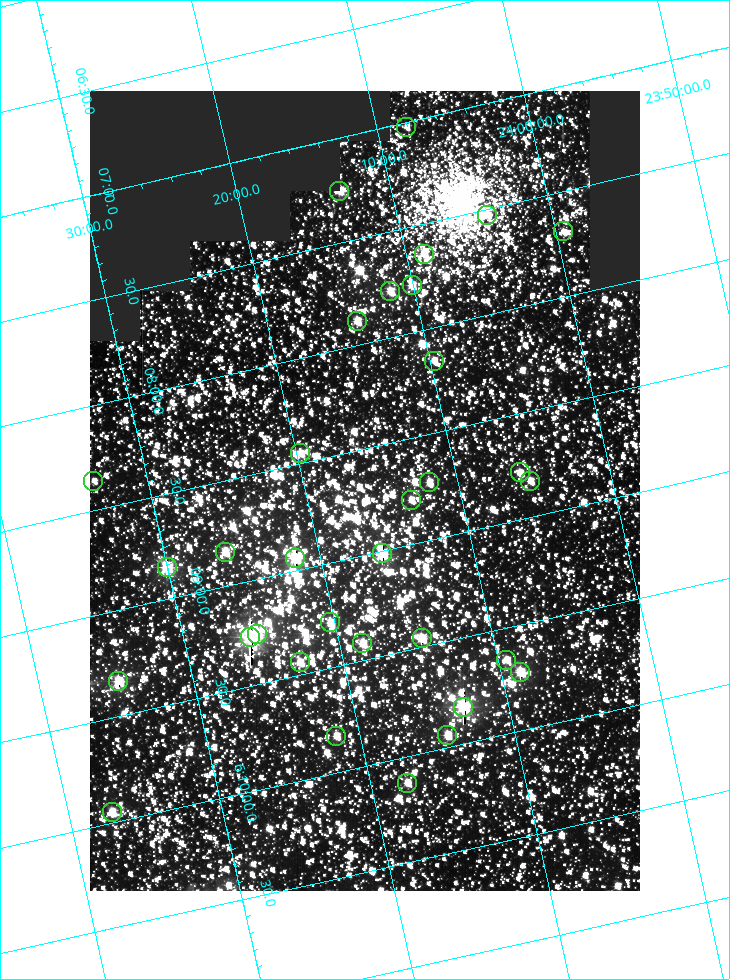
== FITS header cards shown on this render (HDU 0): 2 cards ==
NAXIS1  =                  550
NAXIS2  =                  800

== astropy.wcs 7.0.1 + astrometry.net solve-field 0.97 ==
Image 550 x 800 px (HDU 0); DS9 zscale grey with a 90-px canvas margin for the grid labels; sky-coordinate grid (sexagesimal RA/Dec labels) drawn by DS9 from the SOLVED WCS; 33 Tycho-2 reference stars matched to detected sources circled (green)
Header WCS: RA---TAN/DEC--TAN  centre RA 06:08:42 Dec +24:16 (92.17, +24.27 deg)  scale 3.98 arcsec/px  FOV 36.4' x 53.0'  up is -103 deg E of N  parity normal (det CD < 0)
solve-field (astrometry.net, Tycho-2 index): VERIFIED the header's WCS against the Tycho-2 star catalogue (verified at 3 index scales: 18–32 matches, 0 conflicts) and refined it, rather than solving blind
Solved WCS: RA---TAN-SIP/DEC--TAN-SIP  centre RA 06:08:42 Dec +24:16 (92.17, +24.27 deg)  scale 3.98 arcsec/px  FOV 36.4' x 53.0'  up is -103 deg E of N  parity normal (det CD < 0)
The solver's refit moves the header's centre by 0.22 arcsec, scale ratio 1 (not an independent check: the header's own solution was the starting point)
Tycho-2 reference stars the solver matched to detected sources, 33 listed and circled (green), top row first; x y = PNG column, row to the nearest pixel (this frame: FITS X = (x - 90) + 1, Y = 800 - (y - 91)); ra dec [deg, ICRS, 3 dp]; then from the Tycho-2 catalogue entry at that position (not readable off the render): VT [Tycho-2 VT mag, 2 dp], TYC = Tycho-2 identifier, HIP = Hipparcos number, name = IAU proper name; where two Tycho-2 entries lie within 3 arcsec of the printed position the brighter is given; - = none
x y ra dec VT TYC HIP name
406 127 91.756 +24.135 11.55 1864-383-1 - -
339 191 91.813 +24.222 9.50 1864-951-1 - -
487 215 91.882 +24.069 10.67 1864-1197-1 - -
563 231 91.922 +23.991 11.04 1864-773-1 - -
424 254 91.910 +24.147 9.81 1864-677-1 - -
412 285 91.945 +24.168 9.83 1864-545-1 - -
390 291 91.946 +24.193 9.49 1864-879-1 - -
357 321 91.972 +24.235 9.87 1864-607-1 - -
434 361 92.040 +24.163 9.97 1864-387-1 - -
300 453 92.113 +24.329 10.09 1877-692-1 - -
520 472 92.195 +24.097 9.91 1877-1306-1 - -
93 481 92.090 +24.558 11.22 1868-1493-1 - -
530 481 92.208 +24.088 10.02 1877-898-1 - -
429 482 92.182 +24.197 9.90 1877-42-1 - -
411 500 92.198 +24.221 10.14 1877-234-1 - -
225 552 92.210 +24.434 9.33 1881-345-1 - -
382 553 92.254 +24.266 8.73 1877-224-1 - -
295 558 92.236 +24.360 8.19 1877-300-1 29148 -
167 567 92.212 +24.501 8.67 1881-93-1 - -
330 622 92.321 +24.338 9.42 1877-884-1 - -
257 634 92.315 +24.419 9.14 1881-15-1 - -
250 637 92.316 +24.428 7.55 1881-1595-1 - -
422 638 92.364 +24.244 8.80 1877-1589-1 - -
362 643 92.355 +24.308 9.21 1877-702-1 - -
506 660 92.412 +24.157 10.23 1877-766-1 - -
300 662 92.360 +24.380 9.69 1881-496-1 - -
520 672 92.431 +24.145 8.75 1877-16-1 - -
118 681 92.334 +24.580 8.60 1881-81-1 - -
463 707 92.456 +24.215 7.57 1877-1484-1 - -
447 735 92.485 +24.239 9.49 1877-1276-1 - -
336 736 92.457 +24.359 9.75 1877-1432-1 - -
407 783 92.531 +24.294 10.40 1877-334-1 - -
112 812 92.487 +24.619 9.38 1881-1542-1 - -